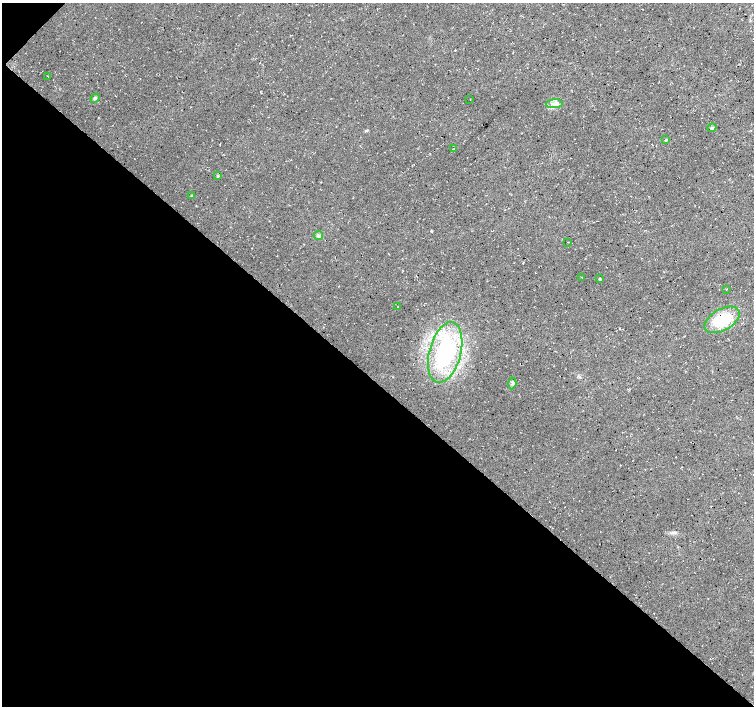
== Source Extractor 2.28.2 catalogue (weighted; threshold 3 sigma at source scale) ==
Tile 9 of 4 x 4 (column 1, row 3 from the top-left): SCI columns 4-1506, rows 1573-2979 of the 6019 x 6027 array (HDU 1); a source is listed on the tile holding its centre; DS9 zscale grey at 2 x 2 block average (1 PNG px = mean of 2 x 2 image px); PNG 756 x 708 px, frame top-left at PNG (2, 3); each listed source drawn as its Kron ellipse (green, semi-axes under 4 px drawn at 4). Shown black and unused: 46% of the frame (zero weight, under 3 of 4 exposures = <1% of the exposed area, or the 3 px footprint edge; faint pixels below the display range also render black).
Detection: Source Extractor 2.28.2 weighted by HDU 2 'WHT'; one run over the whole footprint, this tile lists its part. Background 0.0167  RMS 0.0059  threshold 0.0266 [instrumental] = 3 sigma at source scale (4.5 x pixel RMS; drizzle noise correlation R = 1.50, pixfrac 1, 0.0396/0.0396 arcsec/px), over >= 5 px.
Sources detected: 19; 1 cosmic-ray / hot-pixel residue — neither listed nor drawn; the other 18 listed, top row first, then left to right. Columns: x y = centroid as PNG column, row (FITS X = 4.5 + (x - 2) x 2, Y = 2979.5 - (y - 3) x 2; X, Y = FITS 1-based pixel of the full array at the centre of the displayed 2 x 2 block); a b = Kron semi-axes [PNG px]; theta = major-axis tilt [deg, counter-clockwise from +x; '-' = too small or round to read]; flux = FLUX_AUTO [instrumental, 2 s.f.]
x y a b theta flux
48 76 2 2 - 0.87
95 98 5 4 - 2.7
470 99 2 2 - 0.4
554 104 8 4 4 5.6
712 128 4 3 - 2
666 140 4 3 - 1.4
454 149 2 2 - 0.93
217 176 4 3 - 1.6
192 196 3 2 - 1.1
319 235 5 4 - 2.5
568 242 2 2 - 0.66
582 277 2 2 - 0.52
599 279 2 2 - 1.9
726 289 2 2 - 0.76
398 307 2 2 - 1
722 320 19 10 29 58
445 352 31 15 75 160
512 383 6 2 85 1.8
Diffuse or blended objects may show on this block-average render without a row.